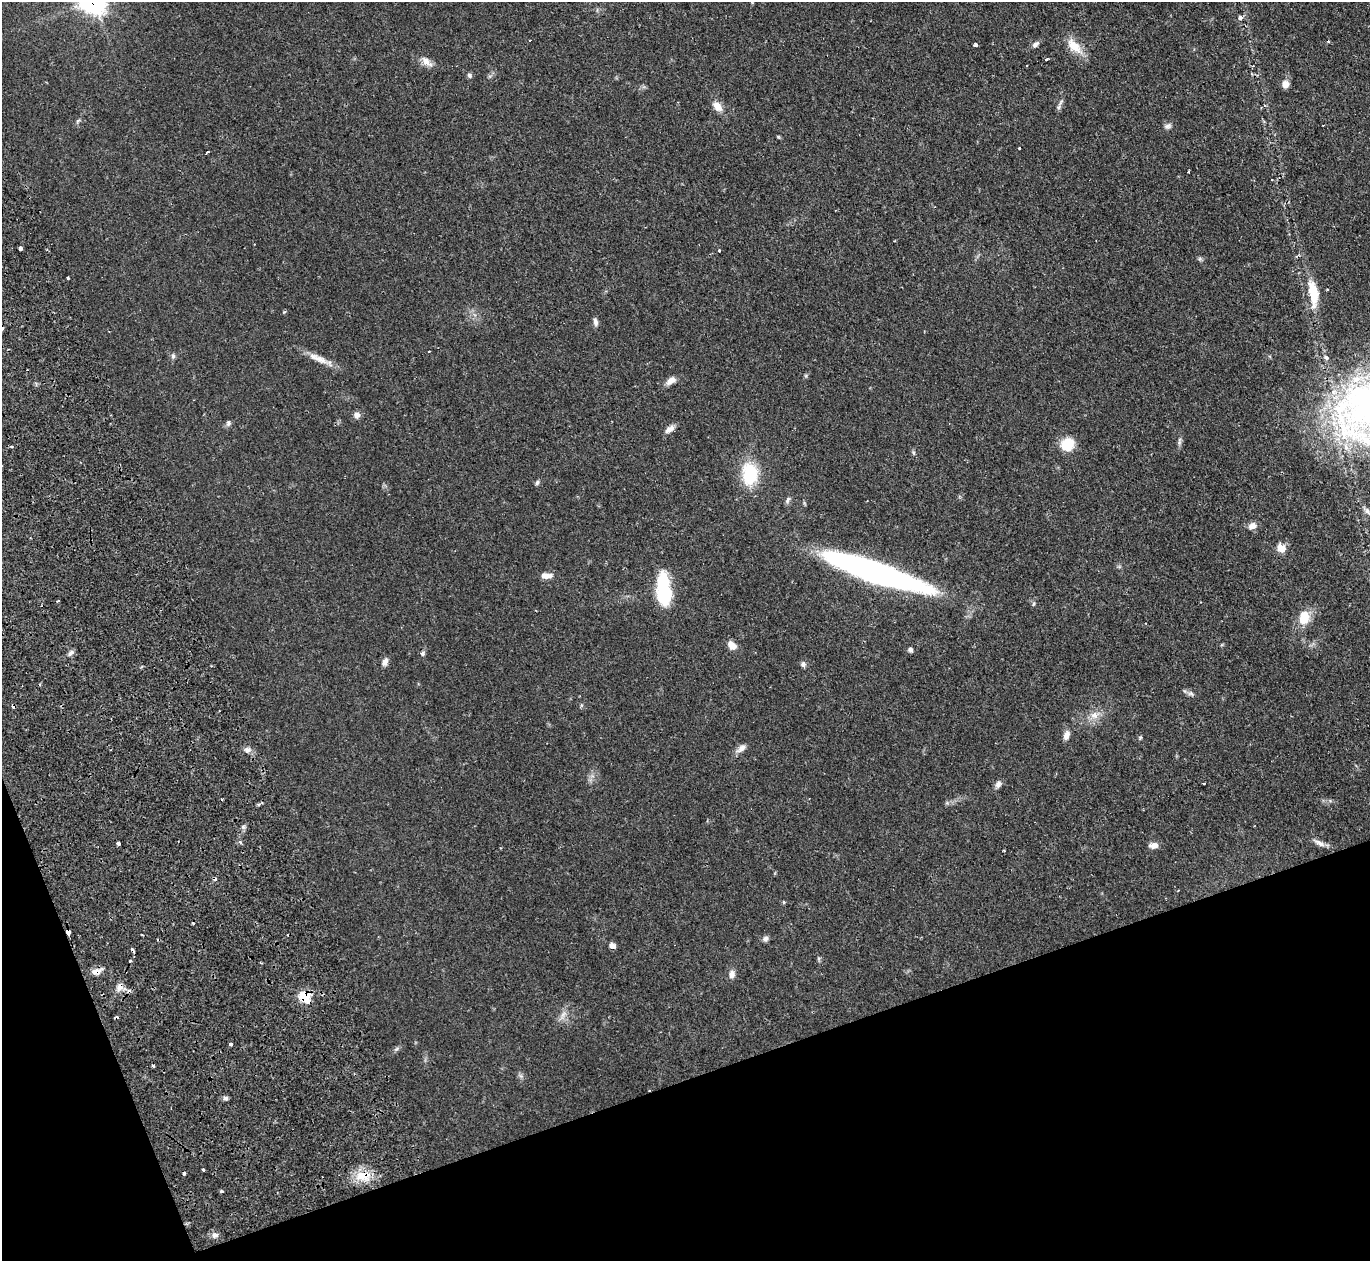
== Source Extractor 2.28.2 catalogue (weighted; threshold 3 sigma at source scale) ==
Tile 14 of 4 x 4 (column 2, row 4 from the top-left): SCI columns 1700-3067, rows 476-1734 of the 6128 x 6110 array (HDU 1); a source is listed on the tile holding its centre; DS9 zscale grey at full resolution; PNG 1372 x 1263 px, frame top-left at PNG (2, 2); no overlay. Shown black and unused: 17% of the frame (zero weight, under 2 of 3 exposures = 11% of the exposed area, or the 3 px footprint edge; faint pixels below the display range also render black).
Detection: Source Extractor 2.28.2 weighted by HDU 2 'WHT'; one run over the whole footprint, this tile lists its part. Background 0.0542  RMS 0.0047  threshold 0.0211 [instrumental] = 3 sigma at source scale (4.5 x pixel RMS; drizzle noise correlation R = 1.50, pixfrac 1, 0.05/0.05 arcsec/px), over >= 5 px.
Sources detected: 90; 12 cosmic-ray / hot-pixel residue — not listed; the other 78 listed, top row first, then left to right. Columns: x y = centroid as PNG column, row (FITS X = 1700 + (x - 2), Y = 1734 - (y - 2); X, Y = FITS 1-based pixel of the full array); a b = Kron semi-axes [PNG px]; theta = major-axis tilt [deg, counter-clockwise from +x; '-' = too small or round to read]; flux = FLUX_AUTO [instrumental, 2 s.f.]
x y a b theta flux
1240 18 7 6 - 1.2
530 40 3 2 - 0.64
1035 44 9 6 43 1.6
975 45 4 3 - 2.1
1074 46 25 11 -46 7.6
1046 59 3 3 - 2.3
426 62 18 9 -41 3.3
470 75 7 6 - 1
1285 84 9 8 - 2.9
717 106 14 8 -47 4
1059 107 10 6 75 1.2
78 121 7 4 44 0.74
1168 126 10 7 28 1.5
1019 148 3 3 - 1.4
208 152 3 3 - 1.9
1188 172 3 2 - 0.72
20 248 4 3 - 1.4
719 251 3 3 - 0.89
68 278 3 3 - 0.98
1327 290 3 2 - 0.77
1313 293 35 11 -82 12
595 322 11 5 -79 1.6
173 356 7 6 - 0.98
1326 357 7 5 -27 1
320 359 27 9 -27 5.6
671 381 13 7 37 2.8
357 415 8 8 - 2
228 423 7 5 60 1.1
670 429 13 7 34 2.5
1180 439 8 4 89 1.1
1067 444 14 12 47 11
750 474 28 19 -88 19
537 482 7 4 64 0.84
788 500 10 5 59 1.1
1367 511 10 6 -56 1.5
1252 526 10 8 30 2.8
1281 548 7 6 - 7.4
876 573 103 18 -19 150
546 576 15 7 2 3.1
664 591 29 12 -86 36
58 601 3 3 - 1.2
1304 618 16 12 80 8.4
732 645 11 8 -41 3.4
910 650 6 5 - 1.1
71 653 9 5 43 1.5
423 653 7 6 - 0.89
385 662 10 6 68 2
803 664 7 6 - 1.2
1191 693 8 6 -1 1.3
1094 715 11 10 - 3.7
1066 735 11 7 70 2.5
1140 738 5 5 - 0.57
741 748 14 8 41 2.5
247 750 9 7 -16 1.9
1204 783 3 2 - 0.94
998 784 9 7 66 1.7
240 842 5 4 - 1.1
118 843 3 3 - 2.1
1320 843 17 6 -31 2.6
1154 845 12 7 6 2.4
1004 850 2 2 - 0.48
68 932 4 3 - 4.4
766 938 7 6 - 1.4
612 946 7 5 -26 2.1
260 962 3 2 - 0.47
96 972 13 8 14 3.2
732 974 11 8 86 2.2
120 987 12 7 68 2.8
305 997 10 9 - 12
563 1015 13 6 58 2.4
230 1044 3 3 - 2.8
396 1049 6 5 - 0.87
225 1098 7 5 -21 1
203 1169 4 3 - 1.3
184 1173 3 3 - 1.7
363 1175 20 13 9 9.3
221 1191 4 3 - 0.87
215 1235 9 7 7 1.7
Overlapping masked pixels (flux is a lower limit): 5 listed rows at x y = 68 932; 96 972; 120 987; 305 997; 363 1175